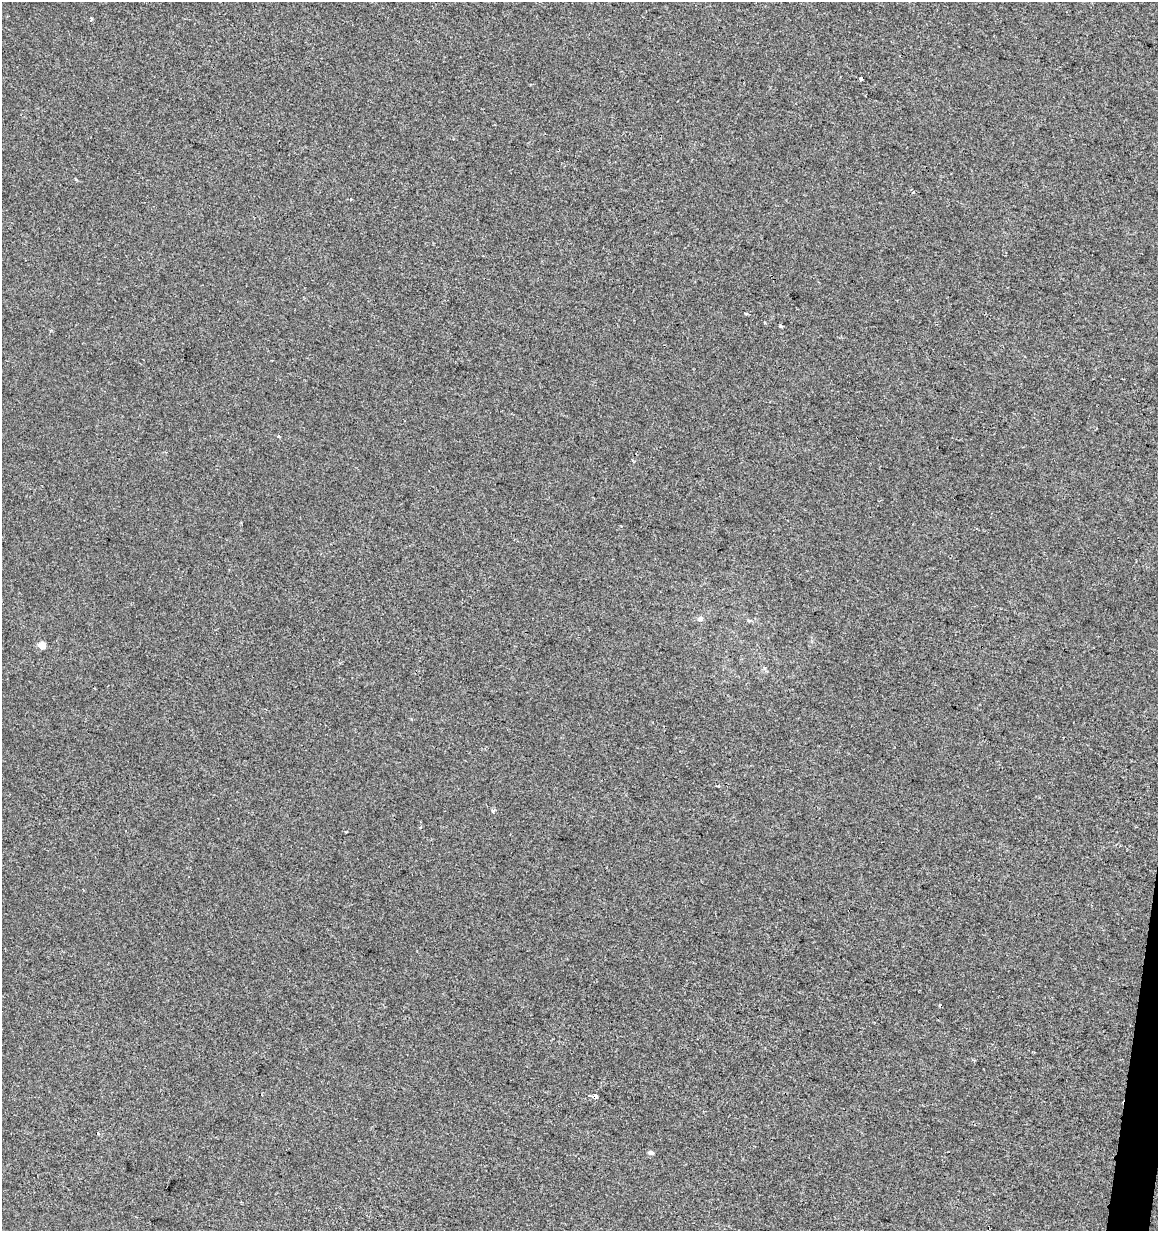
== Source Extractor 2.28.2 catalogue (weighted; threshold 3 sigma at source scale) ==
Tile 6 of 4 x 4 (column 2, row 2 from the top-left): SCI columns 1440-2595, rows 2461-3689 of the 5130 x 4927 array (HDU 1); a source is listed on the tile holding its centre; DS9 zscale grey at full resolution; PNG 1160 x 1233 px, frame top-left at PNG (2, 2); no overlay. Shown black and unused: <1% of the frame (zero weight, under 2 of 3 exposures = <1% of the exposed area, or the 3 px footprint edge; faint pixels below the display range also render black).
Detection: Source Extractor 2.28.2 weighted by HDU 2 'WHT'; one run over the whole footprint, this tile lists its part. Background 2.04e-04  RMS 0.0042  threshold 0.019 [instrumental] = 3 sigma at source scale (4.5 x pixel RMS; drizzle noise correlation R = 1.50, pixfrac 1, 0.0396/0.0396 arcsec/px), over >= 5 px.
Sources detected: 15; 3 cosmic-ray / hot-pixel residue — not listed; the other 12 listed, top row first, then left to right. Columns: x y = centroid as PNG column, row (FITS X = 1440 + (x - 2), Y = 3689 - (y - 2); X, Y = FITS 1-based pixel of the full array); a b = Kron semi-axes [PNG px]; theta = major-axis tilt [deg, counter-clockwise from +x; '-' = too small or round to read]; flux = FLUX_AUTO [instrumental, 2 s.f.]
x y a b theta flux
91 19 4 2 - 0.98
861 78 4 3 - 2.1
351 199 3 3 - 0.43
745 313 4 3 - 0.58
780 326 3 3 - 0.84
700 618 8 5 63 0.9
42 645 5 5 - 6.7
492 811 5 3 - 0.58
420 827 3 3 - 0.88
589 1095 4 3 - 0.74
595 1096 4 4 - 1.6
651 1152 6 5 - 1.2
Overlapping masked pixels (flux is a lower limit): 1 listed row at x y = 595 1096